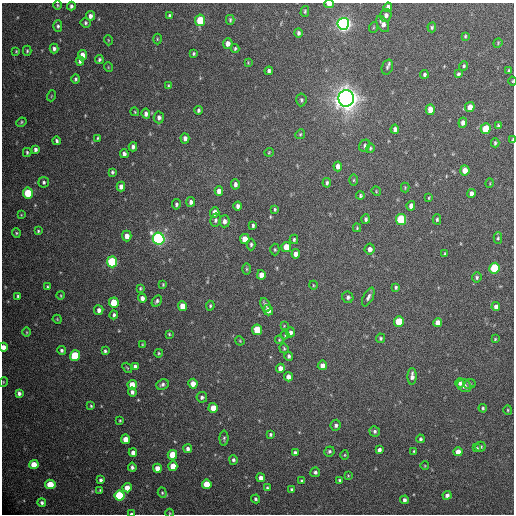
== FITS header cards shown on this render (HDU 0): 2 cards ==
NAXIS1  =                  512 / Axis length
NAXIS2  =                  512 / Axis length

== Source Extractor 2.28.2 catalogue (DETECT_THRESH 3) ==
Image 512 x 512 px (HDU 0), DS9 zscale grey, 1 PNG px = 1 image px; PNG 516 x 516 px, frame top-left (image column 1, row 512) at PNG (2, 3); each listed source drawn as its Kron ellipse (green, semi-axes under 4 px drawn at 4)
Background 456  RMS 21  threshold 62.9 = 3 sigma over >= 5 px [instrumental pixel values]
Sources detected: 220; all 220 listed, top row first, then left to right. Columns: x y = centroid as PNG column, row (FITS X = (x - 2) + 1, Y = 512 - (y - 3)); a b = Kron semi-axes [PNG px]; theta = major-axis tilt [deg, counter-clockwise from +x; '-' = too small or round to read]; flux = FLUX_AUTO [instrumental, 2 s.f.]
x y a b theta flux
329 4 5 3 - 1.4e+04
57 5 5 3 - 1.4e+03
71 6 4 3 - 3.2e+03
388 7 5 4 - 6.0e+03
305 11 5 4 - 2.2e+03
386 15 6 5 - 4.7e+03
90 16 5 4 - 5.4e+03
170 16 4 3 - 3.2e+03
200 20 6 5 - 5.4e+04
230 20 5 3 - 2.2e+03
85 23 5 5 - 2.4e+03
343 24 6 5 - 6.9e+05
383 24 9 5 -60 7.4e+03
58 26 5 4 - 2.5e+03
374 27 5 3 - 1.3e+03
432 27 5 3 - 2.1e+03
298 33 5 4 - 3.2e+03
465 36 3 3 - 1.6e+03
157 39 5 3 - 1.3e+03
108 40 5 3 - 1.1e+03
228 43 5 4 - 7.4e+03
498 43 5 4 - 1.5e+03
54 48 5 4 - 3.8e+03
235 48 4 3 - 2.3e+03
16 51 3 3 - 1.2e+03
27 51 5 4 - 2.0e+03
193 54 3 3 - 2.0e+03
82 55 5 4 - 1.3e+04
99 60 4 4 - 2.7e+03
80 61 4 4 - 3.5e+03
248 63 4 3 - 1.2e+03
464 66 5 4 - 2.5e+03
108 67 5 3 - 1.1e+03
387 67 8 5 70 3.5e+03
269 71 4 4 - 3.2e+03
509 71 4 3 - 1.8e+03
424 74 4 3 - 2.8e+03
458 74 4 3 - 2.6e+03
76 79 4 4 - 2.6e+03
512 81 4 3 - 1.0e+03
168 86 4 3 - 1.8e+03
51 96 5 3 - 1.1e+03
346 98 8 8 - 1.6e+06
301 100 6 5 - 2.5e+03
470 107 5 4 - 1.1e+04
199 110 4 3 - 2.6e+03
430 110 5 4 - 1.4e+04
135 112 4 3 - 1.3e+03
146 114 5 4 - 4.5e+03
159 117 6 5 - 4.7e+03
21 122 5 4 - 1.9e+03
463 123 5 4 - 6.4e+03
498 126 4 3 - 2.6e+03
395 129 4 4 - 4.5e+03
486 129 5 5 - 4.0e+04
300 134 5 4 - 1.9e+03
98 138 4 3 - 1.6e+03
185 138 5 4 - 5.3e+03
513 140 4 2 - 2.2e+03
57 141 4 3 - 2.8e+03
495 143 4 3 - 2.3e+03
365 146 6 5 - 2.8e+03
133 147 4 4 - 4.0e+03
370 148 5 4 - 1.9e+03
35 149 4 3 - 3.4e+03
27 152 4 3 - 2.1e+03
269 152 4 4 - 1.5e+03
124 154 4 4 - 4.3e+03
338 166 5 4 - 7.4e+03
465 170 5 4 - 1.2e+04
112 172 4 3 - 2.1e+03
354 180 5 3 - 1.6e+03
44 182 5 5 - 2.9e+03
327 183 5 4 - 3.1e+03
490 183 5 3 - 1.0e+03
235 184 5 4 - 4.2e+03
121 187 5 4 - 6.5e+03
405 187 5 4 - 1.5e+03
219 191 5 4 - 8.3e+03
376 191 5 4 - 1.3e+03
28 193 5 5 - 6.3e+04
471 194 4 4 - 6.0e+03
360 196 4 4 - 2.3e+03
429 198 3 2 - 1.3e+03
191 202 5 4 - 5.1e+03
176 204 5 4 - 2.9e+03
238 206 4 3 - 4.3e+03
411 206 5 4 - 7.3e+03
275 209 4 3 - 2.0e+03
215 212 5 4 - 9.9e+03
21 215 4 3 - 1.1e+03
366 219 5 4 - 2.9e+03
401 219 5 5 - 9.6e+04
437 219 5 4 - 2.5e+03
215 220 6 5 - 3.4e+03
224 221 6 5 - 5.7e+03
253 226 4 3 - 2.7e+03
357 228 4 3 - 1.7e+03
38 231 3 3 - 1.8e+03
16 233 4 4 - 1.5e+03
127 236 5 4 - 8.9e+03
498 238 6 4 88 2.1e+03
159 239 6 5 - 4.1e+05
245 239 5 5 - 1.7e+04
294 239 4 3 - 2.1e+03
251 245 6 4 90 2.8e+03
286 247 5 4 - 2.3e+04
370 249 5 5 - 7.4e+03
275 250 6 4 -89 2.0e+03
296 254 4 4 - 7.4e+03
445 254 4 3 - 1.5e+03
112 262 5 5 - 1.3e+05
494 268 5 5 - 8.8e+04
247 269 6 4 90 1.7e+03
261 275 4 4 - 9.4e+03
477 277 5 5 - 2.4e+03
163 284 4 3 - 1.3e+03
313 285 4 3 - 1.2e+03
47 287 4 4 - 1.8e+03
396 287 4 4 - 2.5e+03
140 288 3 3 - 1.6e+03
61 295 4 3 - 1.3e+03
18 296 4 3 - 2.2e+03
348 297 6 5 - 3.9e+03
368 297 10 5 63 4.9e+03
142 298 4 4 - 5.5e+03
157 301 6 4 59 2.9e+03
114 303 5 5 - 3.6e+04
265 305 7 4 -65 5.4e+03
182 306 5 4 - 1.7e+04
210 306 5 4 - 2.0e+03
496 307 4 4 - 7.0e+03
99 310 5 4 - 5.5e+03
268 310 5 4 - 1.1e+04
114 315 4 4 - 3.3e+03
57 319 4 3 - 1.3e+03
399 321 5 5 - 4.4e+04
438 323 4 4 - 1.1e+04
284 326 4 3 - 9.5e+02
257 330 5 5 - 4.5e+04
27 332 5 3 - 1.3e+03
290 332 5 4 - 4.8e+03
169 334 4 4 - 1.4e+03
285 335 4 3 - 1.5e+03
381 338 4 4 - 2.3e+03
495 339 4 3 - 1.2e+03
279 340 4 4 - 1.5e+03
240 341 5 3 - 1.4e+03
142 345 4 2 - 1.3e+03
4 347 4 4 - 7.1e+03
284 348 5 4 - 1.8e+03
62 350 4 4 - 2.8e+03
105 351 4 3 - 2.5e+03
159 353 4 4 - 1.6e+03
75 356 5 5 - 6.7e+04
289 356 4 4 - 2.9e+03
322 365 5 4 - 7.7e+03
135 366 4 4 - 4.5e+03
127 368 6 3 -52 1.4e+03
280 368 4 4 - 8.6e+03
412 376 8 4 87 6.6e+03
288 377 4 4 - 7.9e+03
3 382 5 3 - 1.2e+03
460 383 4 4 - 3.7e+03
162 384 6 5 - 3.8e+03
193 384 5 4 - 1.2e+04
470 384 6 4 23 2.4e+03
132 385 5 4 - 2.4e+04
464 386 7 6 - 5.9e+03
132 392 4 4 - 4.0e+03
19 393 4 4 - 4.3e+03
202 397 5 5 - 3.9e+03
91 406 4 3 - 1.5e+03
213 408 5 4 - 2.0e+04
483 408 4 4 - 2.2e+03
508 410 5 4 - 1.7e+03
120 420 3 3 - 1.6e+03
336 425 5 5 - 4.0e+03
375 431 5 5 - 3.0e+03
270 434 4 4 - 2.4e+03
224 438 7 4 89 2.7e+03
125 439 4 4 - 1.7e+04
420 439 4 4 - 2.6e+03
480 447 5 5 - 2.4e+03
477 448 3 3 - 1.5e+03
188 449 4 4 - 4.6e+03
379 450 4 3 - 4.1e+03
329 451 5 5 - 2.8e+03
414 451 3 3 - 1.5e+03
458 452 4 4 - 1.2e+04
133 453 4 4 - 6.9e+03
295 453 4 4 - 5.7e+03
172 455 5 5 - 3.2e+04
345 455 4 4 - 1.5e+03
233 460 5 4 - 3.4e+03
34 465 4 4 - 2.6e+04
173 466 4 4 - 1.9e+04
425 466 4 3 - 1.1e+03
132 467 4 3 - 3.5e+03
157 468 4 4 - 1.2e+04
315 472 5 5 - 3.4e+03
348 476 4 3 - 1.3e+03
261 478 4 4 - 9.3e+03
100 480 4 3 - 3.1e+03
339 480 4 3 - 1.9e+03
301 481 3 3 - 1.8e+03
50 484 5 4 - 3.3e+04
207 484 5 5 - 3.2e+04
127 488 4 4 - 1.8e+04
267 488 4 3 - 2.3e+03
292 489 4 3 - 2.3e+03
100 490 3 3 - 1.7e+03
162 493 5 4 - 1.9e+03
447 495 4 4 - 5.4e+03
120 496 5 5 - 1.2e+05
256 499 4 4 - 2.5e+03
405 500 4 4 - 4.1e+03
42 502 4 4 - 3.6e+03
170 513 4 3 - 1.0e+03
131 514 4 2 - 2.3e+03
At the frame edge (FLAGS 8, measured only in part): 6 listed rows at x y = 329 4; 512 81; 513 140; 4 347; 170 513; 131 514